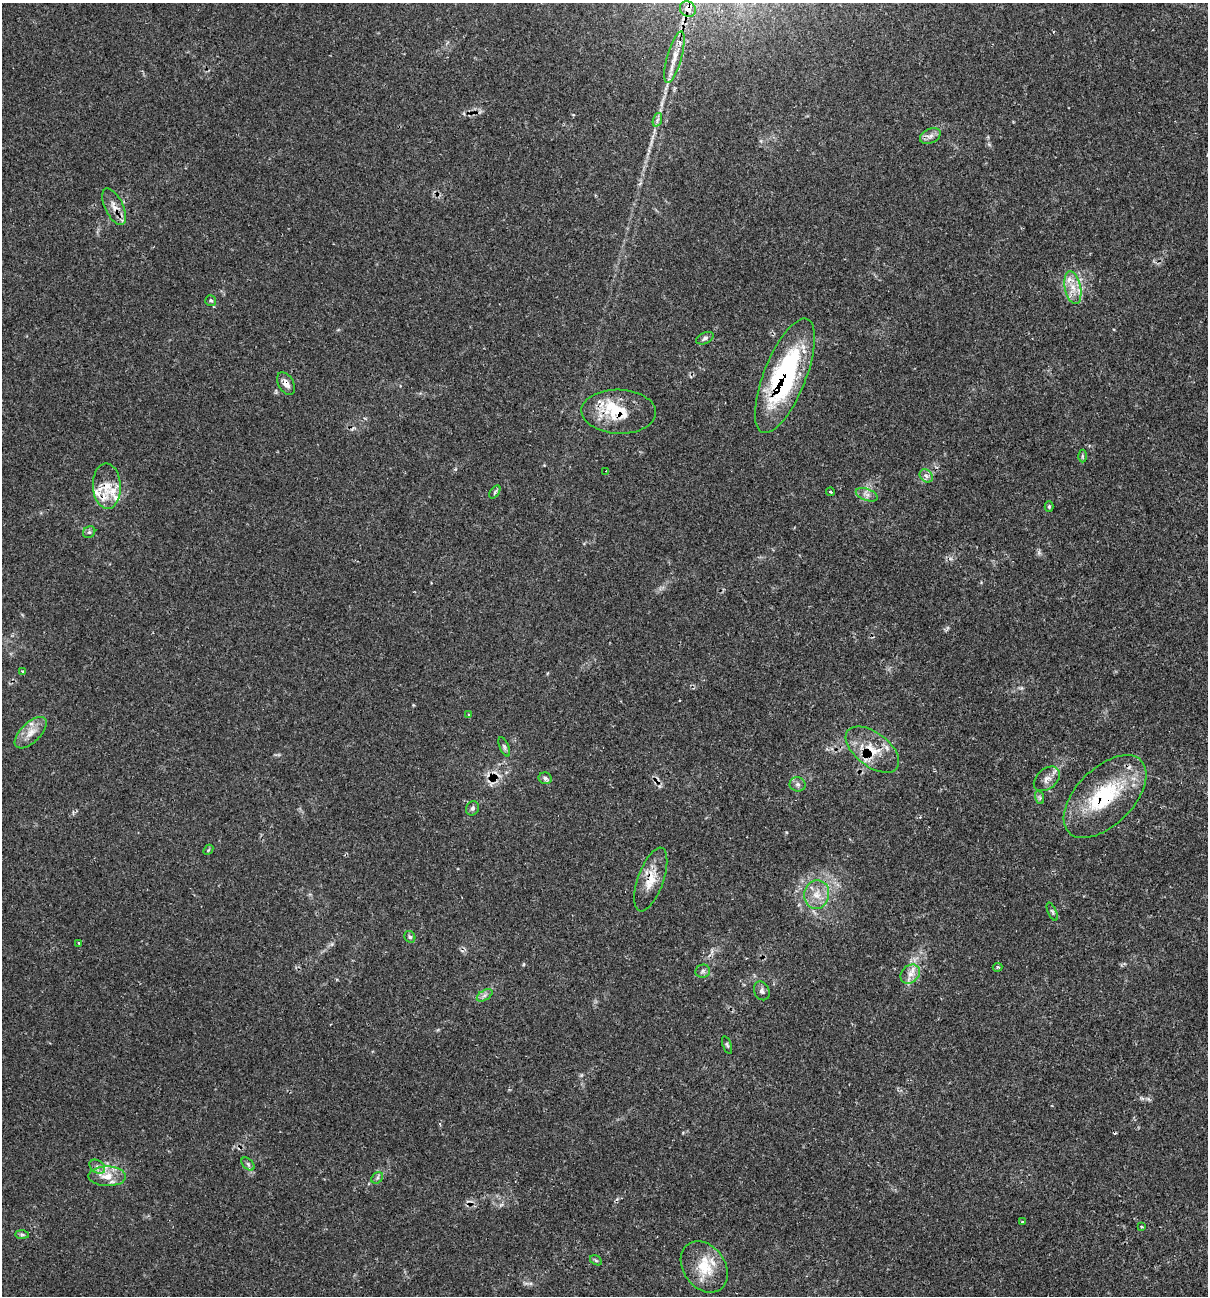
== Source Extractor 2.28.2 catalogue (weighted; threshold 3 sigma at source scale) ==
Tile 6 of 4 x 4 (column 2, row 2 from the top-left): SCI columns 1476-2681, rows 2631-3924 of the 5431 x 5468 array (HDU 1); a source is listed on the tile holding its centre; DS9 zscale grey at full resolution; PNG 1210 x 1298 px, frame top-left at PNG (2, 3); each listed source drawn as its Kron ellipse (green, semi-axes under 4 px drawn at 4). Shown black and unused: <1% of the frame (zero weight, under 2 of 3 exposures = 3% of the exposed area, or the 3 px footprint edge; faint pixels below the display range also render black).
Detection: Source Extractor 2.28.2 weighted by HDU 2 'WHT'; one run over the whole footprint, this tile lists its part. Background 0.0817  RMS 0.0039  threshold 0.0176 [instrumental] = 3 sigma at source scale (4.5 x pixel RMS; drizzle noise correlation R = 1.50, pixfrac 1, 0.05/0.05 arcsec/px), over >= 5 px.
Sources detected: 64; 3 cosmic-ray / hot-pixel residue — neither listed nor drawn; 9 inside a brighter listed object's ellipse — not listed separately; the other 52 listed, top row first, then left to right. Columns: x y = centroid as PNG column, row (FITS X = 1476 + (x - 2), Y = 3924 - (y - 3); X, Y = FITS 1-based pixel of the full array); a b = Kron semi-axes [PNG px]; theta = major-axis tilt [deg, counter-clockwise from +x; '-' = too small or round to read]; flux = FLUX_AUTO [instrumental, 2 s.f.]
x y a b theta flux
688 9 8 7 - 2
674 57 27 7 74 4.6
657 120 7 4 71 0.88
930 136 11 7 24 1.9
114 207 20 9 -64 3.7
1073 288 17 8 -78 4.5
211 300 5 5 - 0.76
705 338 9 5 24 1.1
785 376 61 21 68 58
286 384 12 7 -59 2.4
619 412 37 22 -2 16
1082 456 6 4 -90 0.62
606 471 3 2 - 0.29
926 476 7 5 -44 1.2
107 486 23 14 -87 7
495 492 7 4 54 0.62
831 492 4 3 - 0.48
867 495 11 6 -21 1.7
1049 507 5 4 - 0.68
89 532 6 5 - 0.76
23 672 4 3 - 0.83
469 715 3 3 - 0.42
31 733 20 10 44 4.4
504 747 10 4 -66 0.87
872 750 31 17 -37 11
545 778 7 5 -14 1.1
1047 779 15 10 40 3
798 784 8 7 - 1.3
1039 797 7 4 -70 0.75
1105 797 51 28 45 32
472 808 7 6 - 1
208 850 6 4 47 0.5
651 879 33 13 70 7.8
817 894 14 12 77 5.5
1052 912 9 4 -66 0.77
410 937 6 5 - 0.75
79 943 3 3 - 0.48
997 967 5 4 - 0.61
703 971 7 6 - 1
910 974 10 8 43 3
762 991 10 7 -65 1.3
485 995 8 5 31 1.2
727 1045 9 4 -69 0.64
248 1164 8 4 -46 0.84
97 1167 8 6 -35 1.6
107 1176 19 10 -1 5.6
377 1178 6 5 - 0.83
1022 1222 3 3 - 1.2
1141 1227 3 3 - 0.51
22 1235 7 4 -1 0.72
596 1260 6 4 -31 0.53
704 1267 28 21 -54 12
Overlapping masked pixels (flux is a lower limit): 9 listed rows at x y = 688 9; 114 207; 785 376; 286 384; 619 412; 107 486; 872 750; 1105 797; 651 879